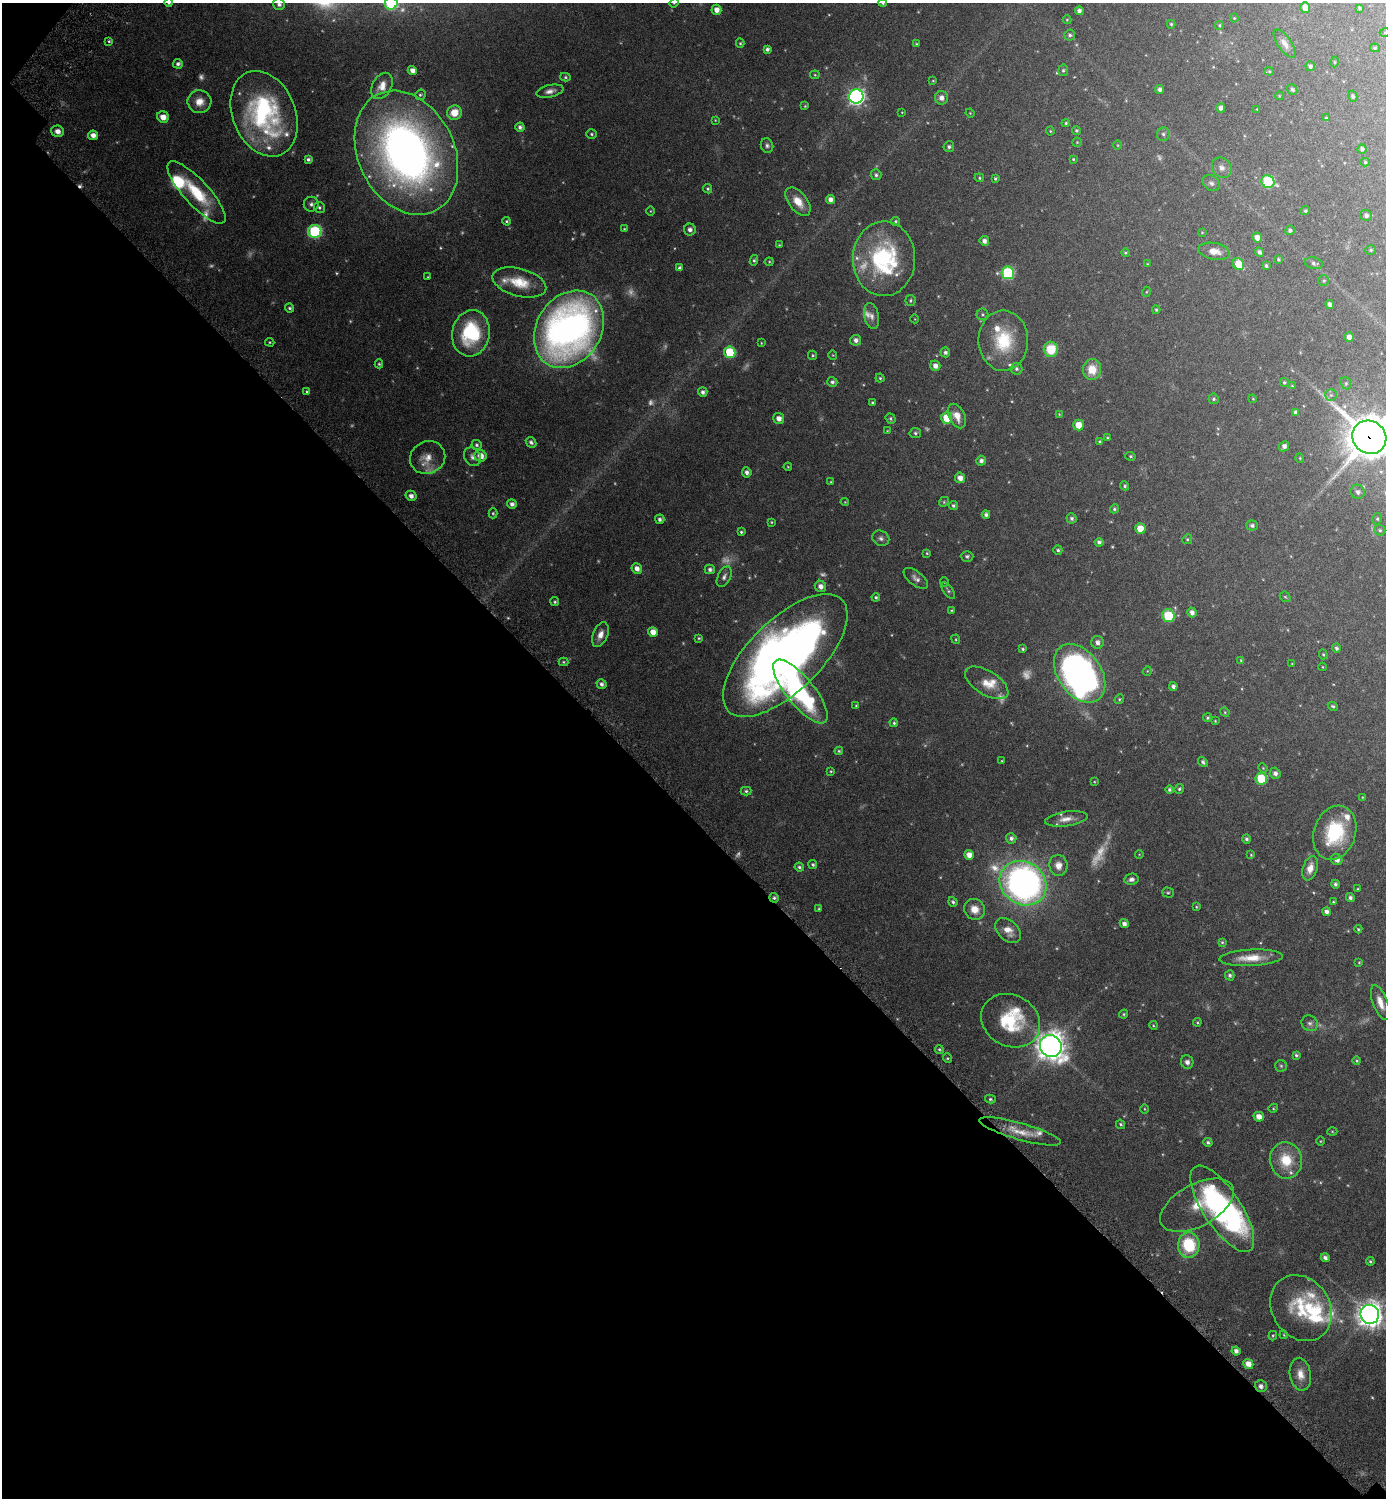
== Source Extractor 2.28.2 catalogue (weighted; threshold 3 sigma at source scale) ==
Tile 9 of 4 x 4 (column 1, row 3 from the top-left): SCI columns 327-1710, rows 1525-3020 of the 6046 x 6043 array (HDU 1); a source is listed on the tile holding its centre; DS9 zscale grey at full resolution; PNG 1388 x 1500 px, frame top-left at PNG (2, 3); each listed source drawn as its Kron ellipse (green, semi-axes under 4 px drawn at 4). Shown black and unused: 46% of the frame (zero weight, under 3 of 6 exposures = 1% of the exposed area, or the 3 px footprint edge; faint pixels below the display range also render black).
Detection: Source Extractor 2.28.2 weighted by HDU 2 'WHT'; one run over the whole footprint, this tile lists its part. Background 0.0801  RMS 0.0037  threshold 0.0151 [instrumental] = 3 sigma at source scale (4.09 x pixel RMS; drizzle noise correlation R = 1.36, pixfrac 0.8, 0.05/0.05 arcsec/px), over >= 5 px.
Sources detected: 375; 37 too faint to see at this stretch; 2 inside a brighter object's white glare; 1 cosmic-ray / hot-pixel residue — neither listed nor drawn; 23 inside a brighter listed object's ellipse — not listed separately; the other 312 listed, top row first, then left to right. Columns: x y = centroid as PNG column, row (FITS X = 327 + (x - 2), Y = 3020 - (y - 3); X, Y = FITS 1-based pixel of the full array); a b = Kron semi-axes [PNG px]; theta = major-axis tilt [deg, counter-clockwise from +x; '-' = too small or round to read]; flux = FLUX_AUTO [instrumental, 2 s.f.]
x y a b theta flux
169 3 4 4 - 0.54
391 3 6 6 - 26
674 3 5 4 - 0.33
883 3 4 4 - 0.46
279 4 6 5 - 1.1
1305 7 5 5 - 3.1
1360 8 3 3 - 0.44
716 10 5 5 - 2.1
1079 11 4 4 - 1.1
1234 18 4 4 - 0.29
1067 20 4 4 - 0.31
1171 24 4 4 - 0.42
1219 25 4 4 - 0.35
1385 32 5 3 - 0.24
1070 35 5 5 - 0.65
109 41 4 3 - 0.36
740 43 4 4 - 0.36
916 44 4 3 - 0.33
1285 44 17 6 -55 1.8
1375 48 5 4 - 0.43
767 49 4 4 - 0.84
1335 62 5 3 - 0.26
178 64 5 5 - 0.93
1310 66 5 5 - 0.8
1063 70 6 5 - 0.54
412 71 5 4 - 1.7
1269 71 4 4 - 0.31
815 75 5 4 - 0.33
565 77 5 4 - 0.47
933 81 4 2 - 0.26
382 86 14 9 61 2.9
1292 89 5 4 - 0.66
1159 90 4 4 - 1
550 91 14 6 12 1.7
420 95 5 5 - 0.48
856 96 7 7 - 110
1279 96 4 3 - 0.23
1353 96 5 4 - 0.57
941 98 7 6 - 1.8
199 102 12 11 - 3.5
805 106 3 3 - 0.28
1221 108 5 4 - 1.3
1257 109 3 3 - 0.23
902 112 3 2 - 0.19
454 113 7 7 - 4.7
970 113 4 3 - 0.24
264 114 44 31 -67 48
163 117 6 5 - 2.7
1326 118 4 4 - 0.41
715 120 4 3 - 0.25
1066 123 4 4 - 0.45
520 127 4 4 - 0.97
1076 130 4 4 - 0.48
57 131 6 5 - 1.9
1050 131 4 4 - 0.31
592 134 5 4 - 0.49
1163 134 7 6 - 0.74
93 135 5 4 - 1.8
1077 142 5 4 - 0.32
1118 145 5 3 - 0.24
767 146 7 6 - 0.85
949 147 5 5 - 0.81
1362 149 5 4 - 0.75
406 153 65 48 -64 190
308 159 4 3 - 0.71
1073 159 4 4 - 0.29
1365 162 4 4 - 0.4
1222 168 11 9 -51 1.6
876 175 5 5 - 0.67
979 178 5 4 - 0.35
995 178 4 3 - 0.45
1268 182 7 6 - 24
1211 183 9 7 -35 0.96
708 189 5 4 - 0.47
196 192 40 12 -47 15
830 200 4 4 - 1.7
798 202 16 9 -51 4.7
311 204 7 7 - 0.98
319 207 6 5 - 0.57
650 211 5 3 - 0.26
1305 211 4 4 - 0.47
1366 215 6 5 - 0.93
507 221 4 4 - 0.42
896 221 4 4 - 0.47
624 229 4 4 - 0.33
690 230 6 6 - 1.1
1290 230 5 5 - 0.68
315 231 7 6 - 34
1202 232 4 3 - 0.23
1257 237 5 4 - 1.9
984 241 5 4 - 1.3
779 245 3 3 - 0.31
1371 250 5 4 - 0.45
1214 251 16 8 -11 3
1259 252 5 4 - 0.9
1125 253 4 3 - 0.33
884 259 37 31 89 35
1278 259 3 3 - 0.41
754 260 5 4 - 0.54
769 262 4 4 - 0.31
1314 263 9 6 -12 0.87
1147 264 4 3 - 0.27
1239 264 6 5 - 8
1266 266 3 3 - 0.58
680 268 4 4 - 0.74
1008 273 6 6 - 26
428 277 3 2 - 0.23
1324 281 5 5 - 0.47
519 282 27 14 -15 8
1146 292 5 3 - 0.26
910 300 5 5 - 0.52
1330 304 4 4 - 1.2
290 308 4 4 - 0.57
1156 310 4 4 - 0.45
982 314 6 6 - 0.54
872 316 13 7 -78 1.6
915 319 4 3 - 0.22
569 329 41 32 57 160
471 333 23 19 80 23
1349 337 5 4 - 1.5
856 340 5 5 - 1.2
1003 341 30 25 -90 16
270 342 5 4 - 0.34
761 343 3 3 - 0.25
1051 349 7 7 - 8.9
730 352 6 5 - 16
945 352 5 5 - 0.84
813 355 5 4 - 0.42
833 355 4 4 - 0.27
379 364 4 4 - 0.4
935 366 5 5 - 1.7
1016 369 6 5 - 0.7
1092 370 10 9 - 5.6
880 378 4 4 - 0.43
832 382 5 5 - 0.7
1284 382 4 4 - 0.44
1346 383 6 5 - 0.47
1292 386 4 3 - 0.26
307 392 4 3 - 0.46
703 392 5 4 - 0.89
1331 395 6 6 - 0.6
1214 399 5 5 - 0.53
1253 399 4 3 - 0.26
872 403 4 3 - 0.39
1295 412 4 4 - 0.95
1059 414 4 3 - 0.22
957 416 13 8 -63 3.3
779 418 5 5 - 1.8
947 418 6 5 - 9.5
891 419 5 4 - 0.48
1079 425 5 5 - 4.2
887 431 4 3 - 0.24
915 433 6 5 - 0.55
1369 437 17 16 - 1200
1108 438 4 3 - 0.37
531 442 6 5 - 0.77
1100 442 4 3 - 0.45
477 445 5 5 - 0.6
1284 446 5 4 - 1.2
480 456 6 6 - 3.1
1131 456 5 4 - 0.43
472 457 10 8 -56 1.4
428 458 18 16 25 3.9
1300 458 5 4 - 0.29
981 461 5 4 - 1.1
788 467 4 3 - 0.27
747 472 5 4 - 1.1
960 478 5 5 - 2
831 482 4 4 - 0.33
1125 486 4 4 - 0.48
1358 492 7 7 - 1.2
411 496 5 5 - 1.5
845 502 4 4 - 0.26
944 502 5 4 - 0.38
512 504 5 4 - 1.1
953 505 4 4 - 0.63
1114 509 5 4 - 0.47
493 513 5 4 - 0.4
986 514 4 4 - 0.96
1072 518 5 5 - 0.67
660 519 5 4 - 0.86
1377 519 6 4 78 0.48
771 522 3 3 - 0.27
1252 525 5 5 - 0.83
1140 529 5 5 - 4.7
1380 530 5 5 - 0.51
741 532 3 3 - 0.47
881 538 9 7 -29 1.1
1187 539 5 4 - 0.39
1099 542 4 4 - 0.8
1058 550 5 4 - 0.55
927 553 3 3 - 0.29
967 556 6 5 - 0.63
637 568 5 5 - 1.8
710 569 5 4 - 0.95
724 577 11 6 63 1.1
916 578 14 7 -38 1.5
944 582 5 3 - 0.23
820 586 6 5 - 1.6
948 590 10 4 -54 0.62
876 597 4 4 - 0.48
1285 597 6 4 -42 0.37
555 602 4 4 - 0.45
951 610 4 3 - 0.29
1192 612 5 4 - 1.4
1168 616 6 6 - 12
653 632 5 5 - 3
600 635 13 7 68 2.5
699 638 4 3 - 0.34
956 639 5 3 - 0.29
1097 642 6 6 - 1.4
1337 648 5 4 - 0.69
1023 649 4 3 - 0.46
1323 654 5 3 - 0.36
785 655 80 36 45 260
1241 660 4 4 - 0.26
563 662 5 4 - 0.37
1292 664 3 2 - 0.2
1322 667 4 3 - 0.22
1147 671 5 3 - 0.22
1080 673 32 21 -55 140
987 683 24 12 -31 4.7
601 684 5 4 - 0.96
1173 686 4 4 - 0.98
800 692 39 14 -51 41
1119 699 5 4 - 0.36
856 706 4 4 - 0.33
1333 706 5 4 - 0.48
1225 712 5 4 - 0.34
1208 718 4 4 - 0.5
1215 721 4 3 - 0.27
894 723 4 4 - 0.46
839 751 4 3 - 0.41
1002 761 3 3 - 0.24
1203 762 6 4 -49 0.69
1263 768 4 4 - 0.28
831 771 4 3 - 0.31
1275 773 6 5 - 1.2
1261 779 6 5 - 13
1094 782 4 3 - 0.23
1179 789 5 4 - 0.5
1169 790 4 4 - 0.63
746 791 5 4 - 0.52
1362 797 4 3 - 0.21
1066 819 21 7 8 2.7
1335 833 28 21 71 20
1011 838 5 5 - 0.99
1246 839 4 4 - 0.7
1139 854 4 3 - 0.2
969 855 5 4 - 2.1
1251 855 4 4 - 0.29
1337 860 6 5 - 1.6
813 865 4 4 - 0.53
1058 865 11 9 -80 2.5
799 867 4 4 - 0.55
1310 868 12 7 72 2.8
1131 879 7 5 12 1.1
1023 883 24 21 -35 140
1335 884 4 4 - 0.69
1358 889 3 3 - 0.3
1168 892 6 5 - 0.44
774 898 5 4 - 0.7
1350 898 4 4 - 0.83
953 902 5 4 - 0.63
1333 902 4 3 - 0.32
1196 907 4 3 - 0.29
819 909 3 3 - 0.3
975 909 11 10 - 3.7
1326 912 4 4 - 1.2
1124 924 5 4 - 1.2
1358 929 4 4 - 0.34
1008 930 15 10 -43 3.2
1222 942 4 4 - 0.37
1251 958 32 8 3 5.6
1359 962 4 4 - 0.29
1230 975 5 4 - 0.73
1380 1003 18 7 -70 3.3
1124 1014 4 3 - 0.36
1011 1021 30 25 -29 17
1197 1022 4 4 - 0.31
1310 1023 8 7 - 1.1
1153 1025 4 3 - 0.28
1051 1046 11 10 - 360
939 1049 5 4 - 0.43
1296 1055 4 3 - 0.5
947 1058 5 3 - 0.34
1357 1061 4 4 - 0.4
1187 1062 7 6 - 1.2
1281 1066 6 6 - 0.53
990 1099 5 4 - 0.5
1273 1108 5 4 - 0.31
1144 1109 5 3 - 0.26
1259 1117 5 4 - 2.5
1121 1124 5 3 - 0.42
1020 1131 42 8 -16 5.6
1332 1131 5 3 - 0.27
1320 1141 4 3 - 0.25
1208 1142 5 4 - 0.6
1286 1160 18 16 -80 8.9
1197 1205 40 21 28 10
1222 1209 50 19 -57 56
1189 1245 13 10 85 17
1325 1258 4 4 - 1.1
1370 1261 4 4 - 0.43
1301 1308 35 28 -55 16
1370 1314 9 9 - 310
1284 1335 4 3 - 0.26
1273 1336 5 4 - 0.34
1236 1351 4 4 - 1.2
1248 1364 5 4 - 2.7
1300 1374 16 10 -81 3.5
1261 1386 6 6 - 1.2
Overlapping masked pixels (flux is a lower limit): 2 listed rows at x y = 1369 437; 774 898
Isophote crosses this tile's border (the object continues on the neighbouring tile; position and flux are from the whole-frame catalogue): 8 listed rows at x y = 169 3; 391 3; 674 3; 883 3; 279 4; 1385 32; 1369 437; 1370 1314